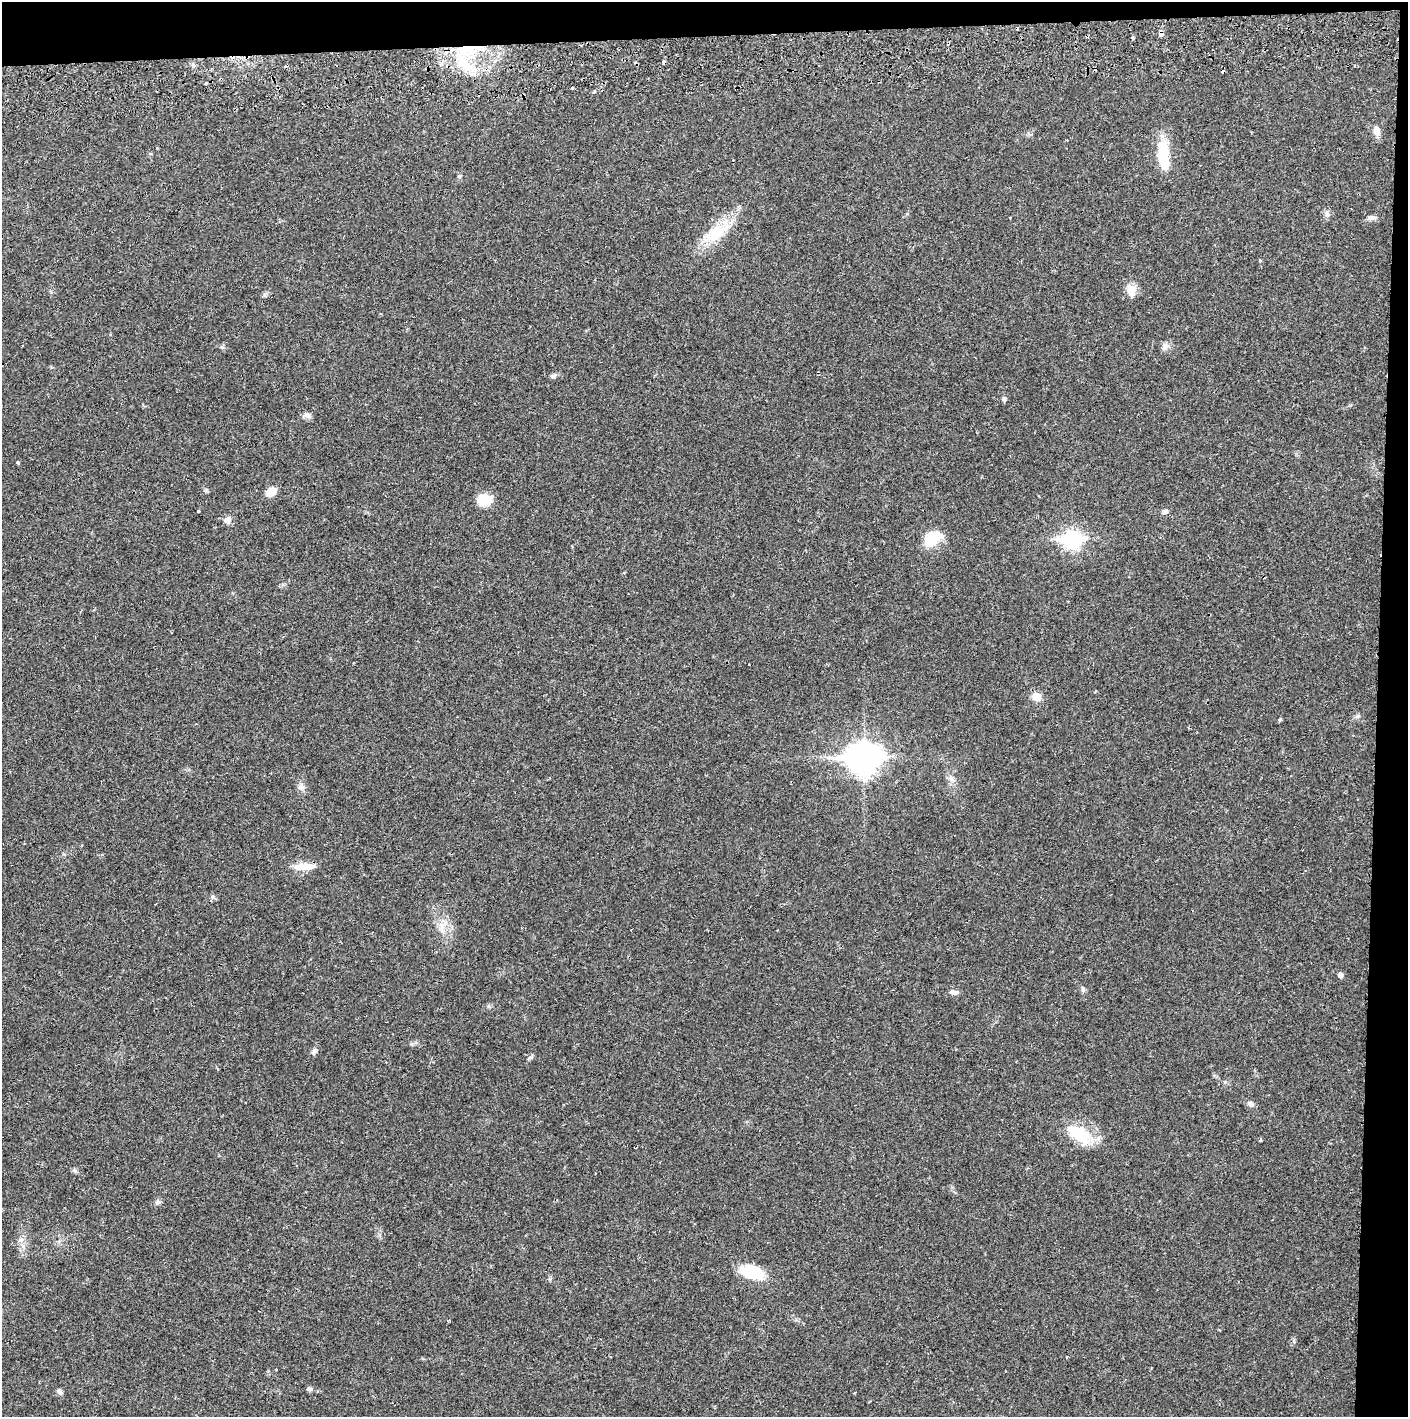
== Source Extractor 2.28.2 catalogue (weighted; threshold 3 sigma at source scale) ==
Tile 3 of 3 x 3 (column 3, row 1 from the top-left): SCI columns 2817-4222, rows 2886-4300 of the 4229 x 4358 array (HDU 1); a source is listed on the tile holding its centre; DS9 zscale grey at full resolution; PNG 1410 x 1419 px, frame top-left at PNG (2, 2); no overlay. Shown black and unused: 5% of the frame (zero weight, under 2 of 3 exposures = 3% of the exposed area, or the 3 px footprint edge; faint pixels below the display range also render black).
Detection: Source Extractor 2.28.2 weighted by HDU 2 'WHT'; one run over the whole footprint, this tile lists its part. Background 0.0218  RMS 0.0035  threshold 0.0157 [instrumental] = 3 sigma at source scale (4.5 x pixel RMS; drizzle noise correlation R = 1.50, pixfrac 1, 0.05/0.05 arcsec/px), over >= 5 px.
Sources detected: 51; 1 inside a brighter object's white glare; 4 cosmic-ray / hot-pixel residue — not listed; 1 inside a brighter listed object's ellipse — not listed separately; the other 45 listed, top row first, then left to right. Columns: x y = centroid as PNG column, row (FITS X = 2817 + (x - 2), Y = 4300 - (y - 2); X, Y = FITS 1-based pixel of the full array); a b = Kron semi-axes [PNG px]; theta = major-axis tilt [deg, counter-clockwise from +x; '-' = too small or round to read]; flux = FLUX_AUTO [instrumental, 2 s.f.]
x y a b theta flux
1161 34 5 4 - 2.2
467 48 38 13 15 16
463 63 34 16 -70 13
194 65 7 4 -21 0.72
206 83 3 3 - 0.59
573 88 3 3 - 0.41
594 92 4 3 - 0.55
1377 131 12 8 -73 2.3
1163 156 35 12 -85 12
1327 214 8 6 -69 0.97
1371 218 13 6 3 1.3
715 233 30 17 29 12
1260 260 4 3 - 0.43
1131 291 16 12 69 3.2
1165 346 11 8 57 1.5
553 376 8 6 21 0.85
1004 399 6 5 - 0.64
307 415 11 6 -26 1.3
18 463 4 3 - 0.62
271 492 12 8 38 4
484 499 17 14 -9 6.2
198 511 3 3 - 0.48
1165 512 8 6 15 0.94
228 520 9 8 - 1.7
932 538 25 16 38 7.5
1072 540 9 7 -3 110
1036 697 10 9 - 3.7
1280 719 4 3 - 0.51
864 759 13 10 2 470
301 787 8 7 - 1.3
302 867 23 10 3 4.6
442 926 14 8 72 2.9
1340 975 5 5 - 1.2
1083 990 7 5 -74 0.75
954 992 11 6 -2 1.4
314 1051 8 6 58 1.1
1250 1104 9 6 -13 1.2
1081 1134 30 18 -64 11
1260 1140 5 3 - 0.37
74 1170 7 4 -19 0.62
158 1202 7 4 -19 0.63
21 1240 9 4 9 0.8
752 1272 25 13 -15 13
309 1389 6 5 - 0.87
60 1391 8 6 -67 0.92
Overlapping masked pixels (flux is a lower limit): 2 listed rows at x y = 1161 34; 467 48
Unlisted compact peaks at least as high as the median listed source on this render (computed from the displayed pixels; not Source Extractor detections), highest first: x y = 529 1058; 222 347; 459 176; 213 897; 206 490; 1358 716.